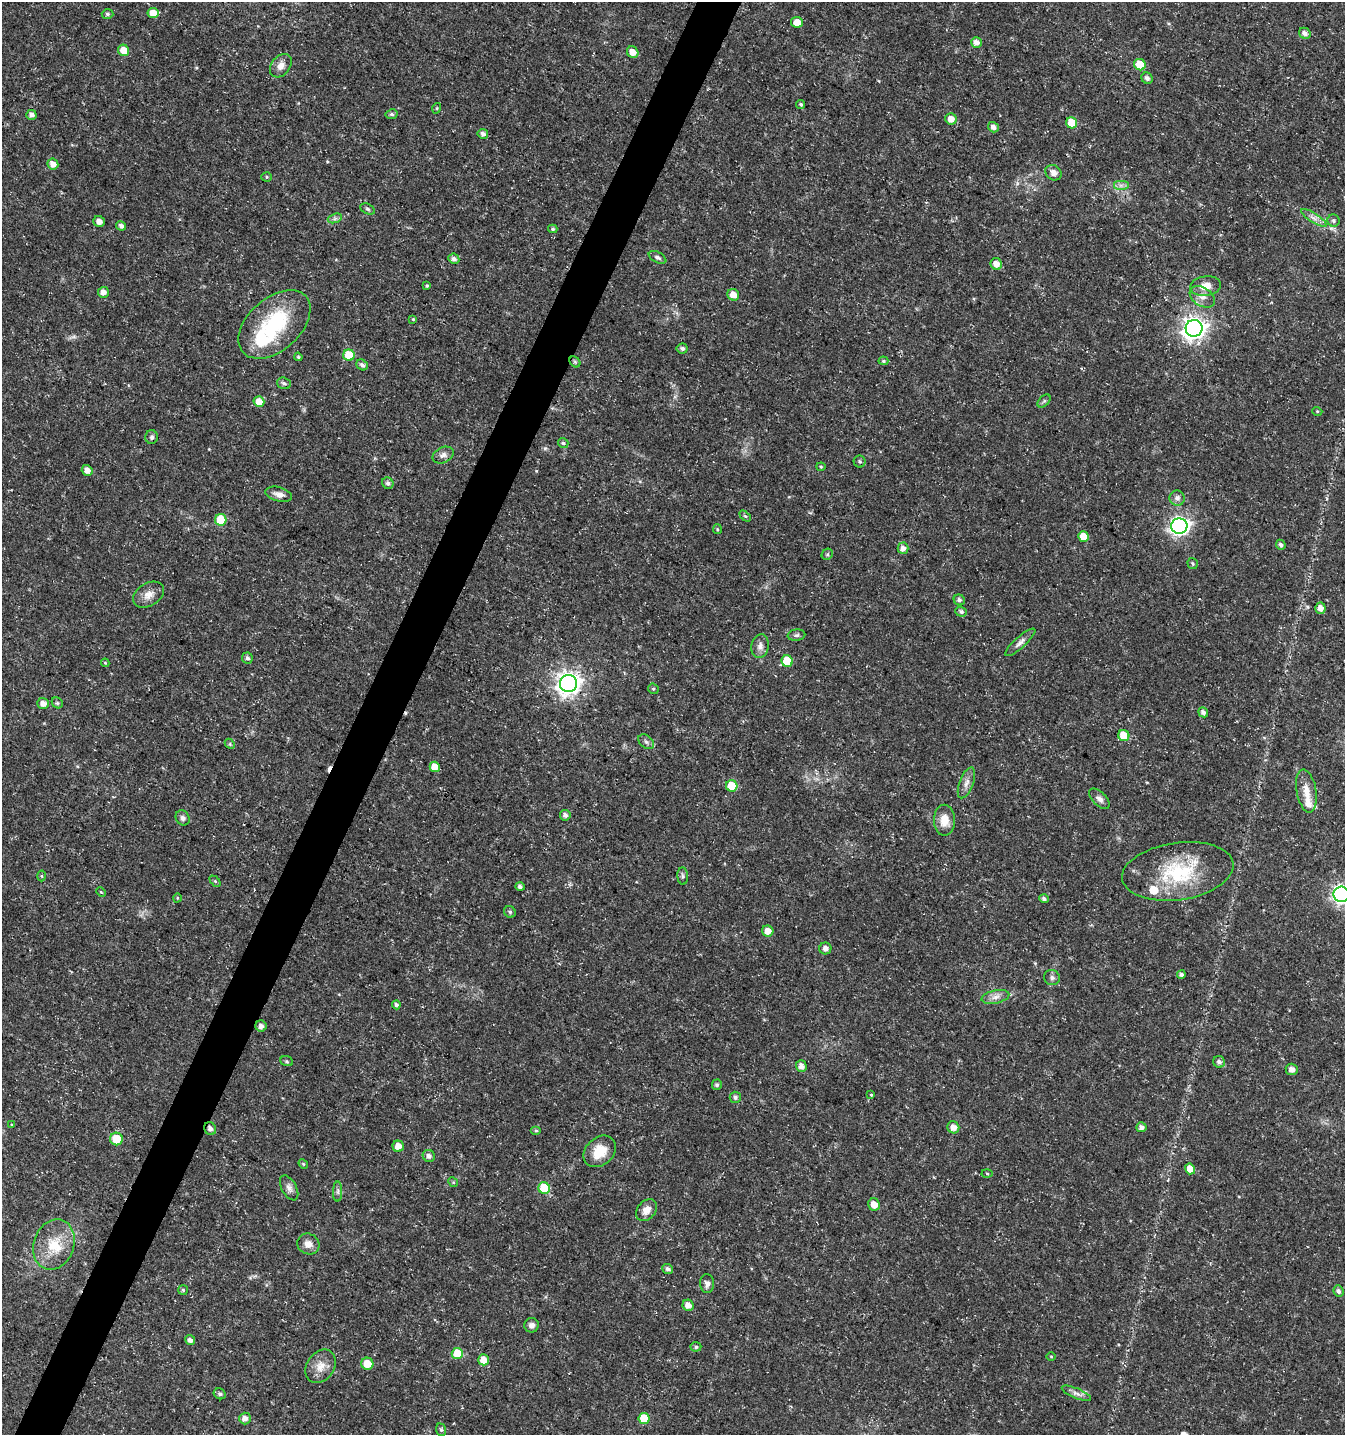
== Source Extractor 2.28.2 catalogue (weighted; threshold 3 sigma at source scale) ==
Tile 7 of 4 x 4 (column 3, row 2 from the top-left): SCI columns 2888-4230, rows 2876-4308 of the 5842 x 5743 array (HDU 1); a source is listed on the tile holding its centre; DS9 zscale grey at full resolution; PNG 1347 x 1437 px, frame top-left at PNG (2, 2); each listed source drawn as its Kron ellipse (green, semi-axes under 4 px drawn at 4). Shown black and unused: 3% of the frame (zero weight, under 3 of 5 exposures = <1% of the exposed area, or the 3 px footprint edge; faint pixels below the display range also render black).
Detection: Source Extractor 2.28.2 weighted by HDU 2 'WHT'; one run over the whole footprint, this tile lists its part. Background 0.0225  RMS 0.0021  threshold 0.0094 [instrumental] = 3 sigma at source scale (4.5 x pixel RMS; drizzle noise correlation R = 1.50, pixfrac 1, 0.0396/0.0396 arcsec/px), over >= 5 px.
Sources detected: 163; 2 cosmic-ray / hot-pixel residue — neither listed nor drawn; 5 inside a brighter listed object's ellipse — not listed separately; the other 156 listed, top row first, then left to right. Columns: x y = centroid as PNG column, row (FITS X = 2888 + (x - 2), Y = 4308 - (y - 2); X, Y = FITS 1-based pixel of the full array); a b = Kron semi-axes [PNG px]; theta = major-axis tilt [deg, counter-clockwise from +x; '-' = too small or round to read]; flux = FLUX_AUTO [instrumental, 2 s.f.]
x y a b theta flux
153 13 5 5 - 2.8
107 14 6 4 -3 0.4
797 22 6 5 - 2.2
1305 33 6 5 - 0.94
976 42 5 5 - 1.3
123 50 6 5 - 2.6
633 52 6 5 - 1.6
1140 65 6 5 - 4.1
281 66 13 9 51 1.5
1147 78 6 5 - 0.75
801 104 4 4 - 0.34
437 108 5 3 - 0.19
392 114 6 5 - 0.41
31 115 5 5 - 1
951 119 6 5 - 1.8
1072 123 6 5 - 5.1
993 127 6 5 - 1
483 134 5 5 - 0.82
53 164 6 5 - 1.5
1053 173 9 7 -37 1.3
266 177 5 4 - 0.27
1121 185 8 5 0 0.73
367 209 8 5 -27 0.4
335 218 7 4 19 0.49
1314 218 15 4 -33 1.1
99 221 6 5 - 0.96
1333 221 6 6 - 0.45
121 226 5 4 - 0.74
553 229 5 3 - 0.31
658 257 9 5 -28 0.56
454 259 5 5 - 0.74
996 264 6 5 - 1.7
427 286 3 3 - 0.27
1205 286 15 9 8 2.3
103 292 5 5 - 1.3
733 295 6 5 - 1.7
1202 297 14 9 -32 1.6
413 319 4 4 - 0.19
274 324 42 26 42 17
1194 328 8 8 - 150
682 348 5 5 - 0.5
349 355 6 5 - 5.8
298 357 4 3 - 0.24
883 361 5 4 - 0.29
575 362 6 4 -45 0.28
362 365 6 5 - 0.64
284 383 7 5 -18 0.59
1044 401 8 4 45 0.4
259 402 5 5 - 2.8
1317 411 5 3 - 0.18
152 437 7 6 - 0.52
563 443 5 5 - 0.37
443 455 11 7 25 0.92
860 461 6 6 - 0.41
821 467 4 4 - 0.24
87 470 5 5 - 1.1
388 483 6 5 - 0.65
279 494 13 7 -15 1.3
1177 498 8 7 - 0.88
745 516 6 4 -43 0.29
221 520 6 5 - 8.4
1179 526 8 7 - 83
717 529 5 4 - 0.25
1083 536 5 5 - 3.2
1281 545 5 4 - 0.58
903 548 6 5 - 1.2
827 554 6 5 - 0.32
1193 563 6 5 - 0.32
149 595 17 11 31 2
959 600 6 5 - 0.52
1320 608 5 5 - 1.3
961 612 6 5 - 0.53
796 635 9 5 7 0.51
1020 642 19 5 42 1
760 646 12 8 81 1.2
247 658 6 5 - 0.54
787 661 6 5 - 5.4
105 663 4 4 - 0.22
568 683 8 8 - 170
653 689 5 5 - 0.31
43 703 6 5 - 1.5
57 703 6 5 - 0.35
1203 712 5 4 - 0.83
1124 735 5 5 - 4.4
646 742 9 6 -39 0.61
230 744 6 4 -48 0.3
435 767 5 5 - 2.4
966 783 16 7 69 1.3
732 786 6 5 - 6.3
1306 791 22 10 -80 2.7
1099 799 13 6 -45 0.91
565 815 5 5 - 0.66
183 818 8 6 -57 0.67
944 820 15 10 -89 2.8
1178 871 56 28 8 16
41 876 5 3 - 0.22
683 876 8 5 -86 0.43
215 881 6 4 -45 0.32
520 887 4 4 - 0.54
101 892 5 3 - 0.19
1341 894 8 7 - 84
177 898 4 3 - 0.17
1044 899 5 4 - 0.62
510 912 6 5 - 0.41
768 931 6 5 - 1.7
825 948 6 6 - 0.87
1181 974 4 4 - 0.48
1052 978 8 7 - 0.68
995 997 14 6 13 1.3
396 1005 4 4 - 0.55
261 1026 6 5 - 0.94
287 1061 6 5 - 0.33
1219 1062 6 6 - 0.73
801 1066 6 5 - 1.2
1292 1069 6 5 - 1
717 1085 5 5 - 0.48
871 1095 4 3 - 0.21
735 1097 6 5 - 0.54
12 1124 3 3 - 0.65
953 1127 6 6 - 1.4
1141 1127 5 5 - 0.93
210 1128 7 5 -55 0.85
536 1130 5 4 - 0.31
116 1139 6 6 - 4.5
398 1146 5 5 - 1.8
600 1151 18 13 41 4.2
429 1156 6 6 - 0.78
303 1164 5 4 - 0.25
1190 1169 5 5 - 2.4
987 1174 5 3 - 0.21
453 1182 5 4 - 0.25
289 1188 13 7 -61 0.96
544 1188 6 5 - 7.8
338 1191 10 4 90 0.55
874 1205 6 5 - 1.8
646 1210 12 9 48 1.7
308 1244 11 10 - 1.5
54 1245 26 20 70 6.3
668 1269 5 5 - 0.65
707 1284 9 7 -85 0.91
183 1290 5 5 - 0.31
1339 1291 6 4 -67 0.68
688 1305 6 5 - 1.5
531 1325 7 7 - 0.84
190 1340 5 4 - 0.81
696 1347 5 4 - 0.38
457 1353 6 5 - 4.9
1051 1356 5 3 - 0.2
484 1360 5 5 - 2.5
367 1364 6 6 - 3.4
321 1366 18 13 55 2.5
1076 1393 16 5 -23 0.96
220 1394 6 5 - 0.46
245 1418 6 5 - 1.3
644 1418 5 5 - 5.3
441 1430 6 5 - 0.35
Overlapping masked pixels (flux is a lower limit): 1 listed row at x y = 210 1128
Isophote crosses this tile's border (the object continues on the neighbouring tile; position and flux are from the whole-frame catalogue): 1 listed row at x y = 1341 894